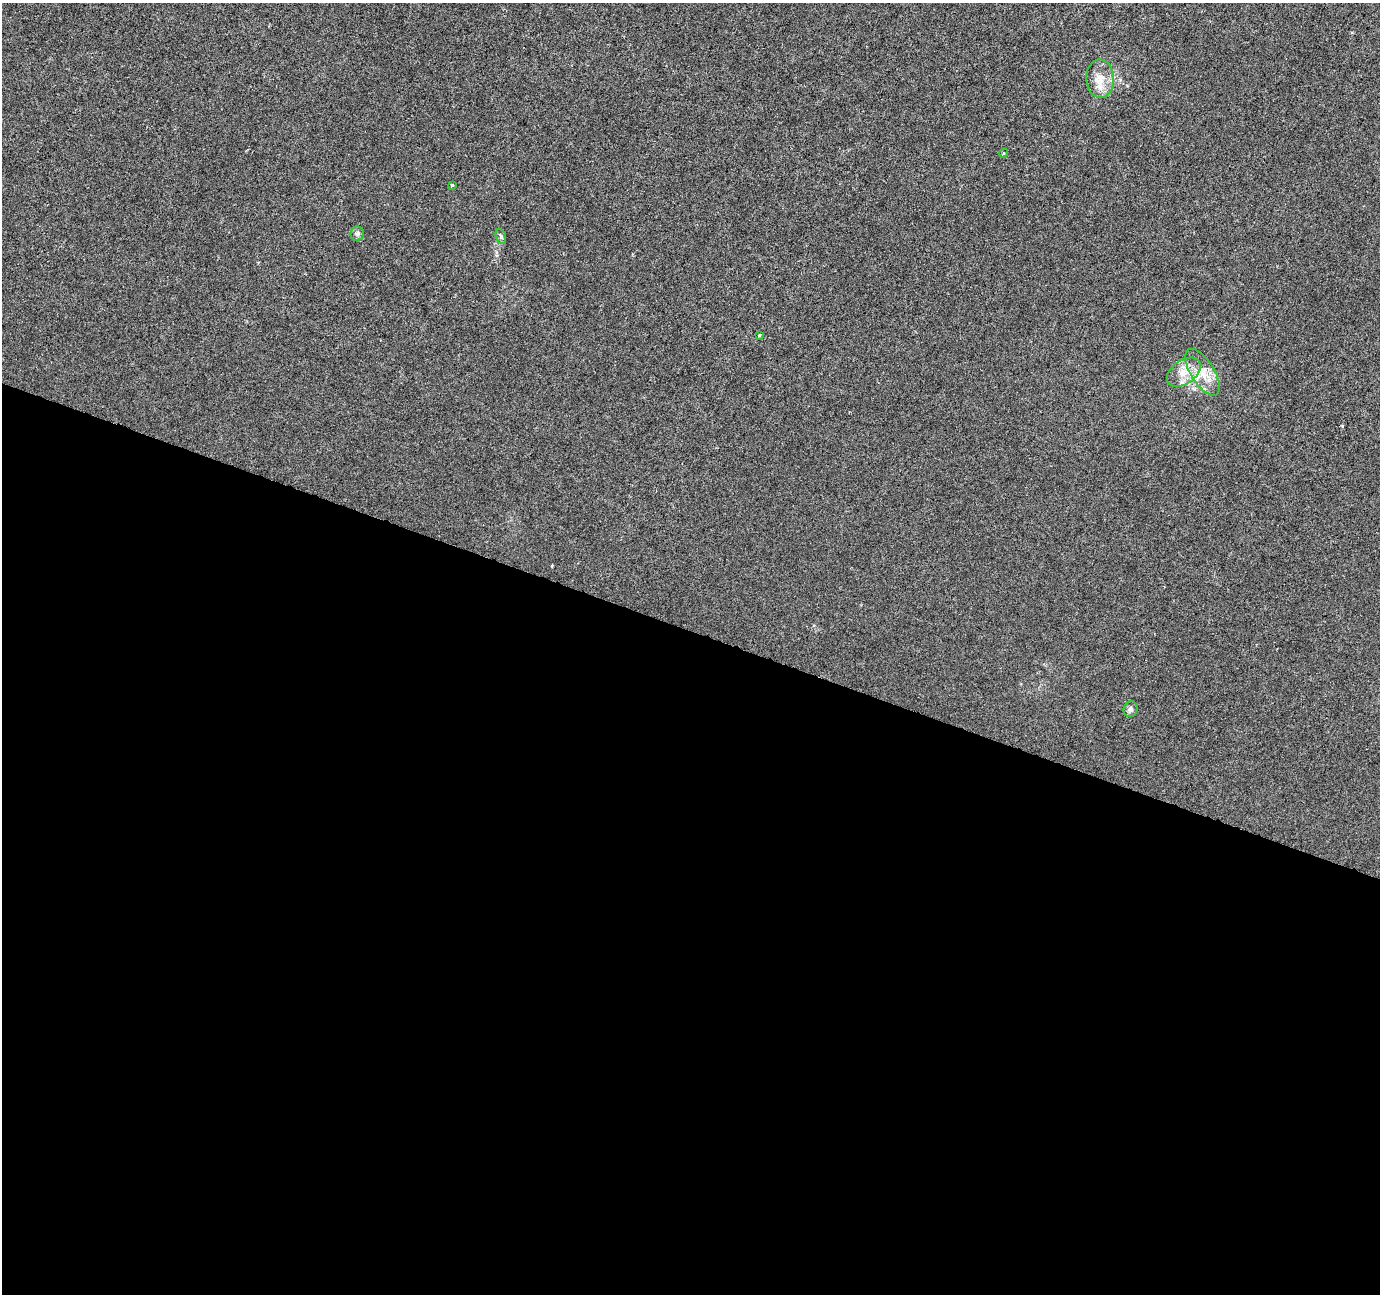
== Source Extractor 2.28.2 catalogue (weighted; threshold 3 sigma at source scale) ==
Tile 14 of 4 x 4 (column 2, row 4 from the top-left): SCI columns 1379-2756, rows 213-1504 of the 5521 x 5659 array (HDU 1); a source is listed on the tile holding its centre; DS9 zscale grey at full resolution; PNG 1382 x 1296 px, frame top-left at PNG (2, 3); each listed source drawn as its Kron ellipse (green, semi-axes under 4 px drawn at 4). Shown black and unused: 51% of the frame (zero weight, under 3 of 6 exposures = <1% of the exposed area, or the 3 px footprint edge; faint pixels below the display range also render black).
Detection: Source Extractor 2.28.2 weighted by HDU 2 'WHT'; one run over the whole footprint, this tile lists its part. Background -9.02e-05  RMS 0.0012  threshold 0.00505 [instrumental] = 3 sigma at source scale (4.09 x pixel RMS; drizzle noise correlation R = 1.36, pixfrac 0.8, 0.0396/0.0396 arcsec/px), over >= 5 px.
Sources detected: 10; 1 inside a brighter listed object's ellipse — not listed separately; the other 9 listed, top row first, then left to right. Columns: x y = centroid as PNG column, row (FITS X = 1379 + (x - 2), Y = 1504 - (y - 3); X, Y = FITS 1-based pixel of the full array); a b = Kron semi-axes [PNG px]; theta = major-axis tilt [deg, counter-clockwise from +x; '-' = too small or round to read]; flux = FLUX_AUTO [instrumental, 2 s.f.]
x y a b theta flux
1100 78 19 14 -88 1.7
1004 153 4 3 - 0.096
452 185 4 3 - 0.17
357 234 7 7 - 0.32
501 236 8 5 -71 0.23
759 335 3 3 - 0.19
1184 372 19 12 35 1.6
1203 372 26 11 -58 2
1130 709 8 7 - 0.33